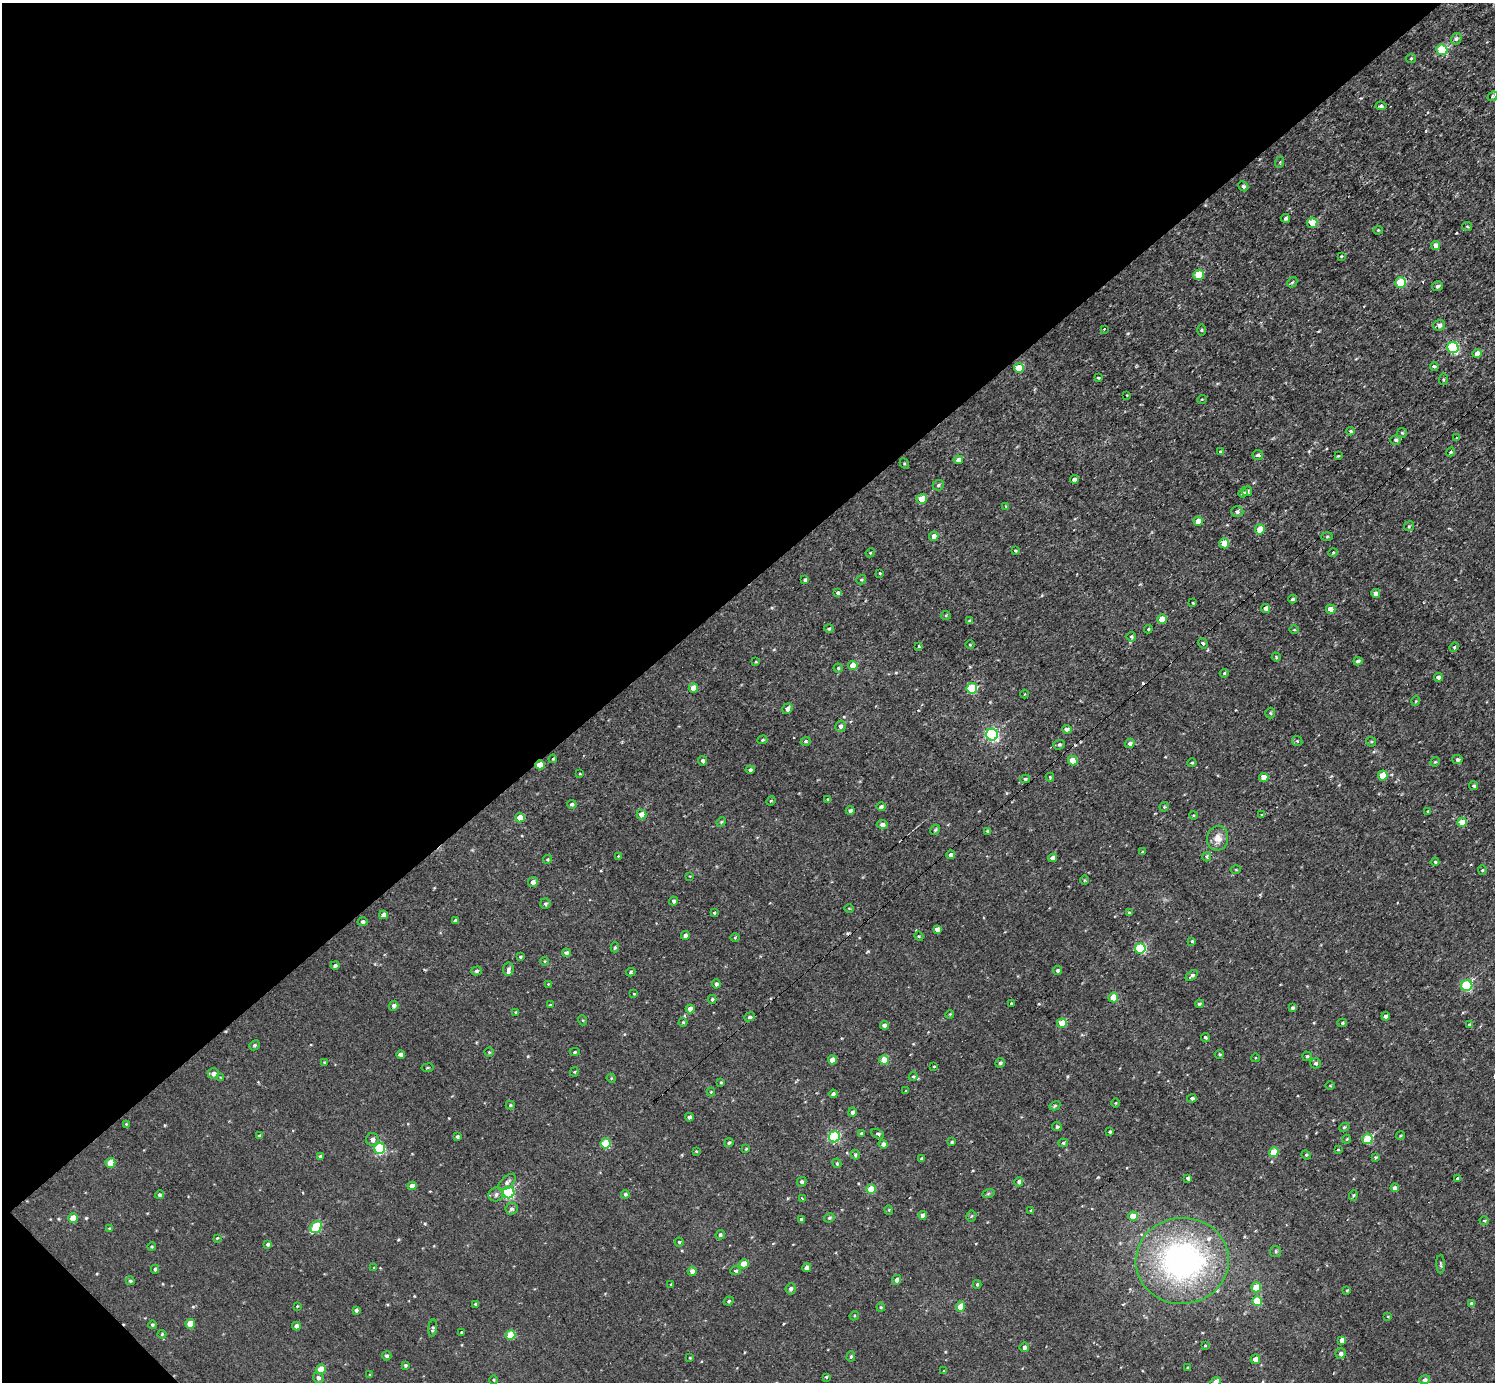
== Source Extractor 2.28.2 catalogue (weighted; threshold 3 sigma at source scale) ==
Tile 5 of 4 x 4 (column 1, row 2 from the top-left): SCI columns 6-1498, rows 2920-4299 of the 5983 x 5981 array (HDU 1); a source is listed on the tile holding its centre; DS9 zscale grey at full resolution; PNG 1497 x 1384 px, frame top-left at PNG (2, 3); each listed source drawn as its Kron ellipse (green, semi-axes under 4 px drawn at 4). Shown black and unused: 43% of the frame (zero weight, under 3 of 4 exposures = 1% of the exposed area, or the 3 px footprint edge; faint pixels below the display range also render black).
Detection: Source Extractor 2.28.2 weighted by HDU 2 'WHT'; one run over the whole footprint, this tile lists its part. Background 0.0675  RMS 0.062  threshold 0.281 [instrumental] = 3 sigma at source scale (4.5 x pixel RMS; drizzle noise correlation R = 1.50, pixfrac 1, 0.05/0.05 arcsec/px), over >= 5 px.
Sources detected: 334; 2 cosmic-ray / hot-pixel residue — neither listed nor drawn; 3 inside a brighter listed object's ellipse — not listed separately; the other 329 listed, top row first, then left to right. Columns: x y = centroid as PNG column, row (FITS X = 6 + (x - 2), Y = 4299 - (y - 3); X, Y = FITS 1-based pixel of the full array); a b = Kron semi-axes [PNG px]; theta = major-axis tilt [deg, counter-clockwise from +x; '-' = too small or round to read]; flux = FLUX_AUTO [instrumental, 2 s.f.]
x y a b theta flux
1456 39 6 5 - 14
1442 50 5 5 - 360
1411 58 5 4 - 7
1492 96 5 4 - 7.5
1381 106 5 4 - 14
1280 162 6 3 72 6.9
1243 186 5 4 - 11
1286 218 4 4 - 11
1312 223 5 5 - 150
1467 226 5 4 - 7.4
1378 230 4 4 - 6.5
1436 245 4 4 - 34
1341 256 4 3 - 4.7
1199 275 5 5 - 120
1292 282 6 4 43 8.1
1401 283 5 5 - 300
1437 286 5 4 - 12
1439 325 6 5 - 22
1104 329 3 2 - 5.9
1201 330 6 4 90 6.9
1453 348 6 5 - 790
1477 353 4 4 - 67
1434 367 4 4 - 12
1019 368 5 5 - 150
1098 378 3 3 - 6.6
1443 379 6 3 82 7.1
1127 395 3 2 - 4
1202 399 5 3 - 5.6
1351 431 4 3 - 12
1402 433 5 4 - 8.2
1457 438 4 3 - 6.7
1396 440 5 4 - 13
1221 452 4 3 - 11
1451 452 4 4 - 9.3
1258 455 5 5 - 19
1338 456 4 2 - 5
958 460 4 4 - 37
904 463 5 3 - 7.1
1074 479 4 4 - 23
938 485 6 5 - 13
1247 491 5 4 - 13
1243 493 4 4 - 16
922 499 5 5 - 120
1006 506 3 3 - 5.5
1237 512 6 5 - 16
1198 521 4 4 - 57
1409 526 5 5 - 9.2
1260 529 5 5 - 120
934 536 5 4 - 27
1327 537 5 3 - 7.1
1224 543 5 5 - 120
1015 551 3 3 - 6.6
870 553 5 3 - 5.5
1333 553 5 3 - 6.6
880 573 3 2 - 6.5
805 580 4 3 - 13
861 580 5 4 - 9.3
838 593 4 4 - 20
1376 593 4 4 - 35
1293 599 4 3 - 8.1
1193 603 3 2 - 5
1265 608 4 4 - 22
1331 609 5 4 - 60
946 615 5 4 - 7.4
1162 619 5 5 - 87
969 621 4 3 - 10
829 628 5 3 - 6.7
1148 629 4 3 - 7.4
1294 630 4 3 - 5.3
1131 637 5 5 - 9.8
1203 643 5 4 - 12
970 645 5 3 - 5.5
919 646 4 3 - 7.3
1454 647 5 4 - 9.4
1276 657 5 3 - 6
1358 661 4 4 - 19
756 662 4 2 - 4.3
853 665 5 4 - 80
838 668 4 4 - 8.8
1224 673 4 3 - 8.9
1438 677 4 4 - 32
693 688 4 4 - 74
972 688 5 5 - 390
1025 694 4 3 - 3.9
1416 701 5 3 - 5.2
787 709 5 4 - 28
1270 713 5 5 - 8
840 726 6 5 - 22
1067 729 4 4 - 24
992 735 6 6 - 1100
762 740 5 4 - 8.8
805 741 5 4 - 9.4
1297 741 5 4 - 7.7
1371 742 5 4 - 9.7
1130 743 5 4 - 20
1059 745 6 4 23 10
553 759 4 3 - 6.1
1457 759 5 4 - 18
702 761 5 4 - 15
1073 761 5 4 - 120
1435 762 5 4 - 6.8
1192 763 4 4 - 6.9
540 765 5 4 - 95
750 770 4 4 - 15
580 774 3 2 - 5.4
1383 775 5 5 - 120
1050 777 4 4 - 7.8
1264 777 4 4 - 63
1025 779 5 4 - 11
1474 786 4 4 - 13
828 799 4 3 - 8.7
771 801 5 4 - 7.1
572 804 4 4 - 15
881 807 4 4 - 17
1164 807 5 3 - 6.1
850 810 4 3 - 14
1428 811 4 3 - 4.9
641 814 5 4 - 53
1262 814 4 2 - 7.6
1194 815 4 3 - 5.7
520 818 5 4 - 90
721 822 5 4 - 6.7
1462 822 5 4 - 100
882 824 5 4 - 24
935 830 5 4 - 9.2
988 831 4 4 - 15
1218 838 12 10 77 59
1142 852 4 3 - 6.7
950 855 4 4 - 25
618 856 3 3 - 4.6
1206 857 4 3 - 9
1053 858 4 4 - 38
547 859 4 4 - 6.7
1435 862 4 4 - 11
1236 869 5 3 - 6.4
1482 870 4 4 - 6.7
690 876 3 3 - 4.5
1084 880 4 3 - 5.9
533 882 5 5 - 27
674 901 4 4 - 17
545 904 5 5 - 10
849 908 5 3 - 5.2
714 913 4 3 - 6.6
1129 913 3 3 - 12
383 915 4 4 - 29
456 920 4 3 - 10
363 922 5 4 - 16
937 929 4 4 - 29
685 935 4 4 - 18
919 936 5 4 - 6.6
735 938 5 3 - 5.8
1192 941 4 3 - 7.7
615 947 5 4 - 8.4
1140 948 5 5 - 520
566 953 4 4 - 16
520 957 4 3 - 7
544 961 4 3 - 5.2
335 966 4 4 - 13
508 969 6 5 - 18
1057 970 4 4 - 13
476 971 5 4 - 11
631 972 5 3 - 7.6
1192 975 7 4 40 18
548 984 3 3 - 4.2
716 984 4 4 - 19
1467 985 6 5 - 520
634 994 4 3 - 4.6
1113 997 5 4 - 130
712 999 4 3 - 7.7
1011 1004 3 3 - 5.6
1199 1004 4 3 - 8.7
550 1005 3 2 - 4.7
394 1006 5 4 - 18
1292 1008 4 3 - 12
690 1009 4 4 - 43
516 1012 3 3 - 8.2
950 1014 4 3 - 6
1386 1016 4 4 - 21
749 1017 6 4 23 17
582 1020 5 3 - 6
683 1022 4 4 - 6.3
1062 1023 5 5 - 130
1342 1023 5 4 - 9.6
1469 1024 4 3 - 8.1
884 1025 4 4 - 23
1205 1037 4 3 - 12
254 1045 5 4 - 10
489 1052 5 4 - 7.3
575 1052 5 4 - 7.6
401 1054 4 4 - 29
1219 1054 5 4 - 7.5
1307 1056 5 4 - 10
1255 1058 4 3 - 4.9
832 1060 4 4 - 49
884 1060 5 5 - 110
324 1062 3 3 - 5.3
1000 1063 5 4 - 12
1315 1063 5 5 - 17
934 1066 3 3 - 5.4
428 1068 6 3 9 6.4
574 1072 4 4 - 6.9
213 1074 6 5 - 26
913 1076 5 4 - 8.7
221 1078 3 3 - 13
611 1078 5 3 - 5.8
721 1082 4 3 - 7.8
1330 1086 4 3 - 5.5
906 1091 4 3 - 5
711 1092 4 4 - 5.7
833 1094 4 3 - 13
1192 1098 5 4 - 11
1115 1103 4 3 - 5.5
510 1105 4 4 - 7.1
1055 1106 6 4 31 8.2
852 1112 4 4 - 16
689 1117 4 4 - 19
126 1124 4 4 - 5.9
1057 1127 5 4 - 13
1344 1127 5 4 - 8.6
1110 1132 3 3 - 9.5
861 1133 4 3 - 9
878 1134 6 4 -27 13
260 1136 4 3 - 16
1400 1136 4 3 - 6.5
457 1137 3 3 - 11
834 1137 5 5 - 600
1347 1139 5 3 - 6.5
1367 1139 5 5 - 270
372 1140 6 6 - 26
952 1142 4 3 - 8.9
606 1143 5 5 - 220
729 1143 5 3 - 9.3
1063 1143 5 4 - 9.6
883 1144 4 4 - 24
380 1148 5 5 - 460
746 1149 4 3 - 6.8
1338 1150 4 3 - 6.2
696 1151 4 3 - 5.9
1274 1152 5 5 - 120
855 1155 5 4 - 10
1306 1155 5 4 - 7.4
320 1156 4 3 - 12
1375 1157 4 3 - 8.7
922 1159 3 3 - 13
110 1163 5 5 - 110
837 1163 5 4 - 7.3
1188 1178 4 3 - 15
1458 1178 4 3 - 22
507 1182 10 5 41 21
802 1182 5 4 - 13
1019 1182 4 4 - 22
412 1186 4 4 - 40
1395 1188 4 4 - 27
871 1189 5 4 - 120
509 1193 6 5 - 760
625 1194 4 4 - 13
988 1194 6 4 20 8.4
159 1195 4 4 - 12
496 1195 7 7 - 21
1353 1195 5 4 - 7.8
802 1199 3 3 - 21
511 1209 6 5 - 15
889 1210 4 4 - 6.3
1031 1211 3 3 - 8.8
923 1215 4 4 - 33
971 1216 5 5 - 8.5
1133 1216 5 4 - 100
73 1218 5 4 - 98
829 1218 5 4 - 9.8
801 1219 3 3 - 12
1484 1221 4 4 - 7.4
316 1227 6 5 - 340
109 1228 4 3 - 6.4
720 1235 5 4 - 11
217 1238 4 3 - 6.1
679 1242 4 4 - 7.8
268 1244 4 4 - 13
152 1247 4 4 - 7.6
1276 1251 5 5 - 11
1182 1261 47 43 4 1500
744 1264 5 4 - 120
1440 1264 9 3 -89 9.7
807 1267 4 4 - 26
374 1268 4 3 - 6.5
155 1269 4 4 - 12
692 1271 4 4 - 28
736 1271 5 4 - 8.7
896 1280 5 4 - 18
130 1281 4 4 - 10
977 1284 4 3 - 8.9
671 1285 3 3 - 7.5
1256 1287 5 5 - 140
790 1289 5 5 - 17
1347 1290 4 3 - 5.5
729 1301 5 4 - 7.8
1257 1301 5 5 - 240
476 1304 3 3 - 11
1472 1304 4 4 - 33
297 1306 3 3 - 4.7
960 1306 5 4 - 110
881 1307 4 4 - 7.1
356 1310 4 4 - 13
854 1316 5 4 - 6.2
1388 1316 3 3 - 6.1
190 1324 5 4 - 96
152 1325 4 4 - 8
296 1326 4 4 - 24
433 1328 8 4 84 11
462 1332 3 3 - 7.8
162 1334 4 4 - 6.4
510 1335 5 5 - 180
1342 1340 4 4 - 40
1205 1345 3 3 - 5.2
1024 1347 5 5 - 19
1341 1354 5 5 - 20
387 1356 5 4 - 12
851 1356 5 4 - 11
690 1358 3 3 - 5.7
1255 1359 5 4 - 41
405 1365 4 3 - 8.4
1188 1367 4 3 - 5.2
321 1369 5 5 - 110
944 1371 4 3 - 6.2
370 1375 4 3 - 5.7
826 1377 4 4 - 6.6
318 1378 5 5 - 17
494 1380 4 3 - 6.1
1425 1380 5 4 - 20
1216 1382 6 4 43 38
Overlapping masked pixels (flux is a lower limit): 1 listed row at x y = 540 765
Isophote crosses this tile's border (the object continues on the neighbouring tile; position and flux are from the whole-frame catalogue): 1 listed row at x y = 1216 1382